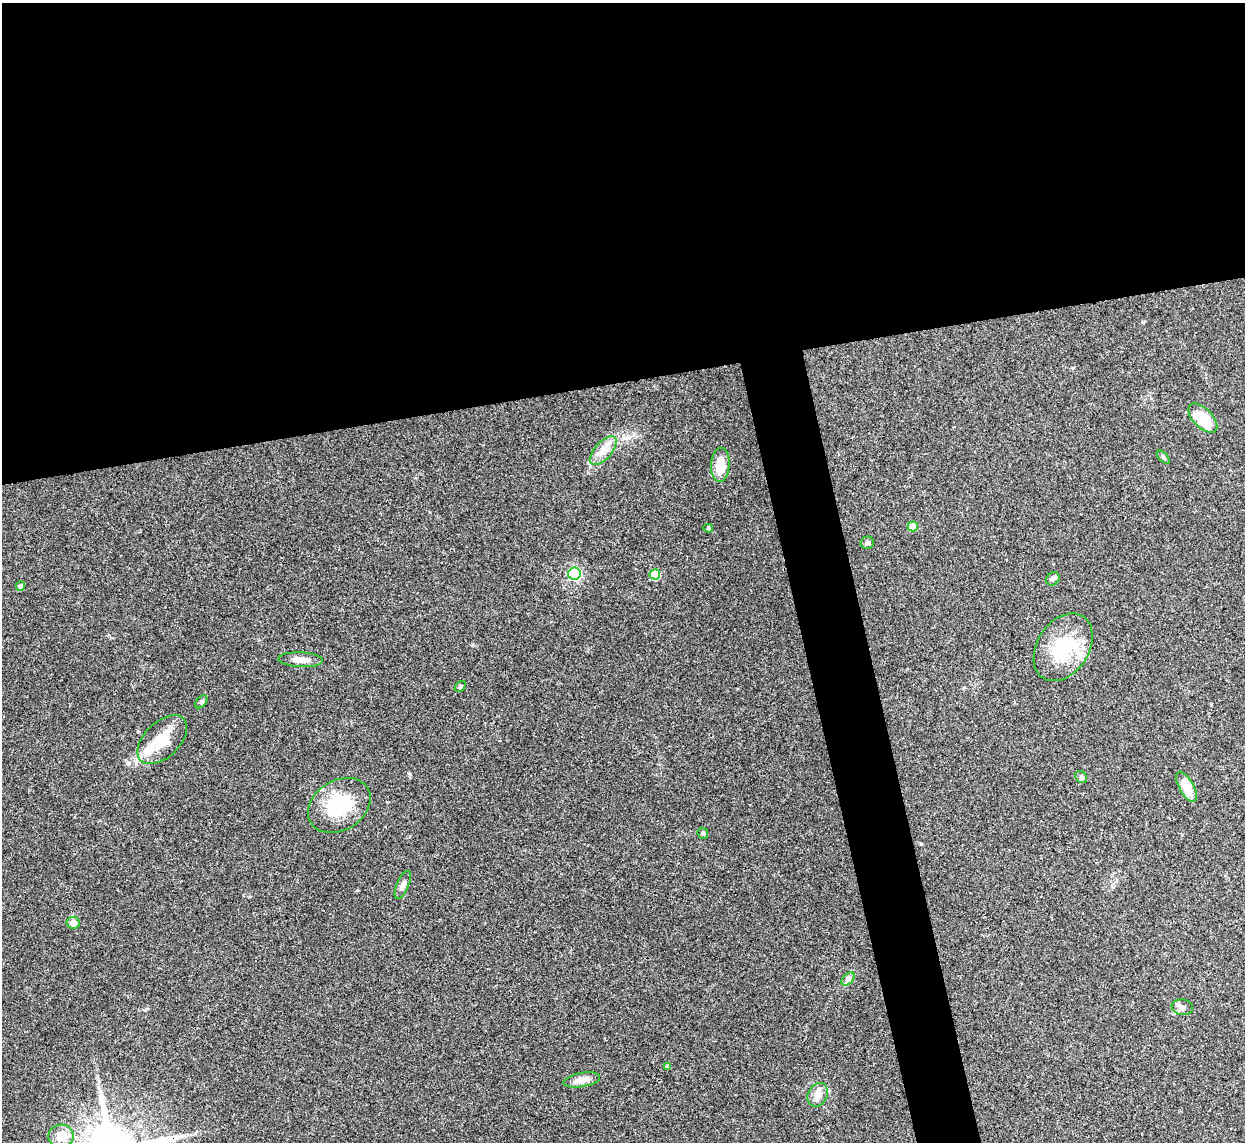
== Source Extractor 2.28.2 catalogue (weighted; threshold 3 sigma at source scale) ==
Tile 2 of 4 x 4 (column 2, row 1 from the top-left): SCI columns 1247-2489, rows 3675-4814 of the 4975 x 4956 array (HDU 1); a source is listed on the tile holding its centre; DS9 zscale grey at full resolution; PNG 1247 x 1144 px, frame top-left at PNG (2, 3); each listed source drawn as its Kron ellipse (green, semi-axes under 4 px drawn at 4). Shown black and unused: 37% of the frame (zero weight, under 3 of 4 exposures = <1% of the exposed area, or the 3 px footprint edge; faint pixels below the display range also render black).
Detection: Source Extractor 2.28.2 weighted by HDU 2 'WHT'; one run over the whole footprint, this tile lists its part. Background 0.166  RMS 0.007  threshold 0.0317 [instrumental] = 3 sigma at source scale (4.5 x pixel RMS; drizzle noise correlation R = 1.50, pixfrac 1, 0.05/0.05 arcsec/px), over >= 5 px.
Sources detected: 29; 1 inside a brighter listed object's ellipse — not listed separately; the other 28 listed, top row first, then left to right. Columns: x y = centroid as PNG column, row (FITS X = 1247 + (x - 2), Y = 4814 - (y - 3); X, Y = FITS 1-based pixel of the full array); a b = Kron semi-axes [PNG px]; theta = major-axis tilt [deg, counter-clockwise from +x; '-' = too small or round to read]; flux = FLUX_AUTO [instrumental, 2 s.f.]
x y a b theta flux
1203 418 18 9 -45 21
603 451 18 8 49 7.1
1163 457 8 4 -46 1.3
720 465 17 9 87 14
913 526 5 5 - 16
708 528 4 3 - 1.1
867 543 7 6 - 1.6
574 574 6 6 - 130
655 574 5 5 - 24
1053 579 7 6 - 1.6
20 586 5 4 - 2.2
1063 647 37 25 57 40
301 660 22 7 -2 6.3
460 686 6 4 50 1.2
201 702 7 5 50 1.2
162 740 30 17 44 19
1081 777 6 5 - 1.4
1186 787 17 7 -61 13
339 805 33 25 32 34
703 833 6 5 - 1
403 885 15 6 67 2.9
73 923 6 6 - 4.6
848 979 8 5 45 1.8
1182 1007 11 7 -9 2.8
668 1067 4 4 - 2.9
582 1080 18 7 10 5.5
818 1095 12 9 64 6
61 1136 12 11 - 9.5
Unlisted compact peaks at least as high as the median listed source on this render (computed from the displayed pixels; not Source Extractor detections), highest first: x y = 410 774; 129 763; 1143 322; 921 844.